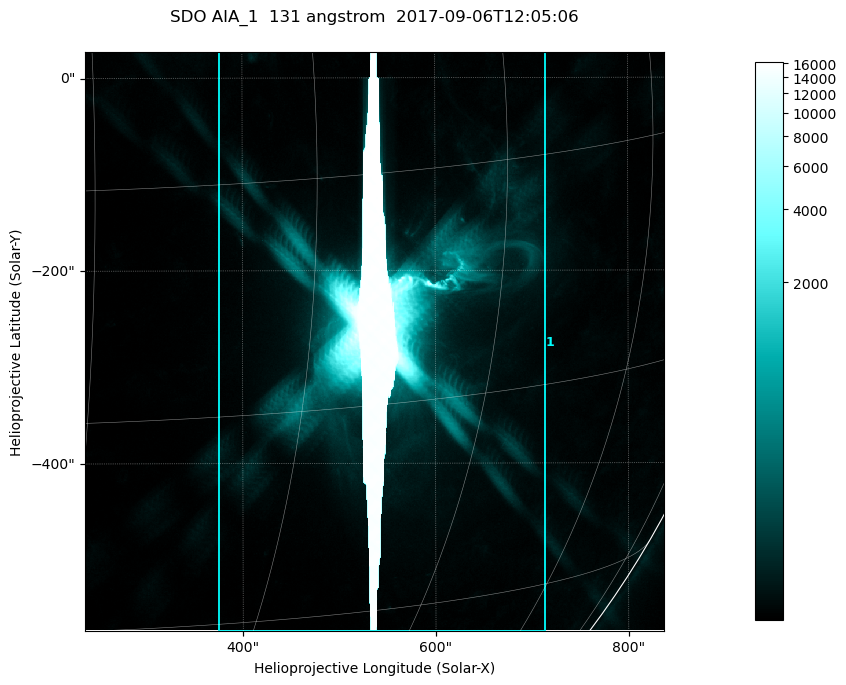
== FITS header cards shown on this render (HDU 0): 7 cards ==
TELESCOP= 'SDO     '           /
INSTRUME= 'AIA_1   '           /
WAVELNTH=                  131 /
WAVEUNIT= 'angstrom'           /
DATE-OBS= '2017-09-06T12:05:06.65' /
CTYPE1  = 'HPLN-TAN'           /
CTYPE2  = 'HPLT-TAN'           /

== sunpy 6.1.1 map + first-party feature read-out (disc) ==
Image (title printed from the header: SDO AIA_1  131 angstrom  2017-09-06T12:05:06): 1000 x 1000 px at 0.601 arcsec/px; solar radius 952 arcsec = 1585 px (partial field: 13% of the solar disc is inside the frame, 99% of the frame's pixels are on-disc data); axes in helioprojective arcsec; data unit not stated in the header (colour bar unlabelled)
Orientation: roll -0.139 deg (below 1 deg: not rotated)
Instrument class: DISC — disc imager (sunpy class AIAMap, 131 A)
Bright regions (active regions / flare kernels): reference = the on-disc median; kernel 9 px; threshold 5 sigma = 79.6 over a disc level ~25.9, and >= 1.15x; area >= 1000 px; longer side >= 12 px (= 7.2 arcsec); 1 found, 1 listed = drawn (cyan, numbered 1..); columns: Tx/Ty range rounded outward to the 2 arcsec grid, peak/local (2 s.f.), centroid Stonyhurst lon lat
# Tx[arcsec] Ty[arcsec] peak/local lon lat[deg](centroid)
1 374..716 -574..28 634 +36 -10
Off-limb structures (1.02-1.3 R_sun): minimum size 400 px: none found